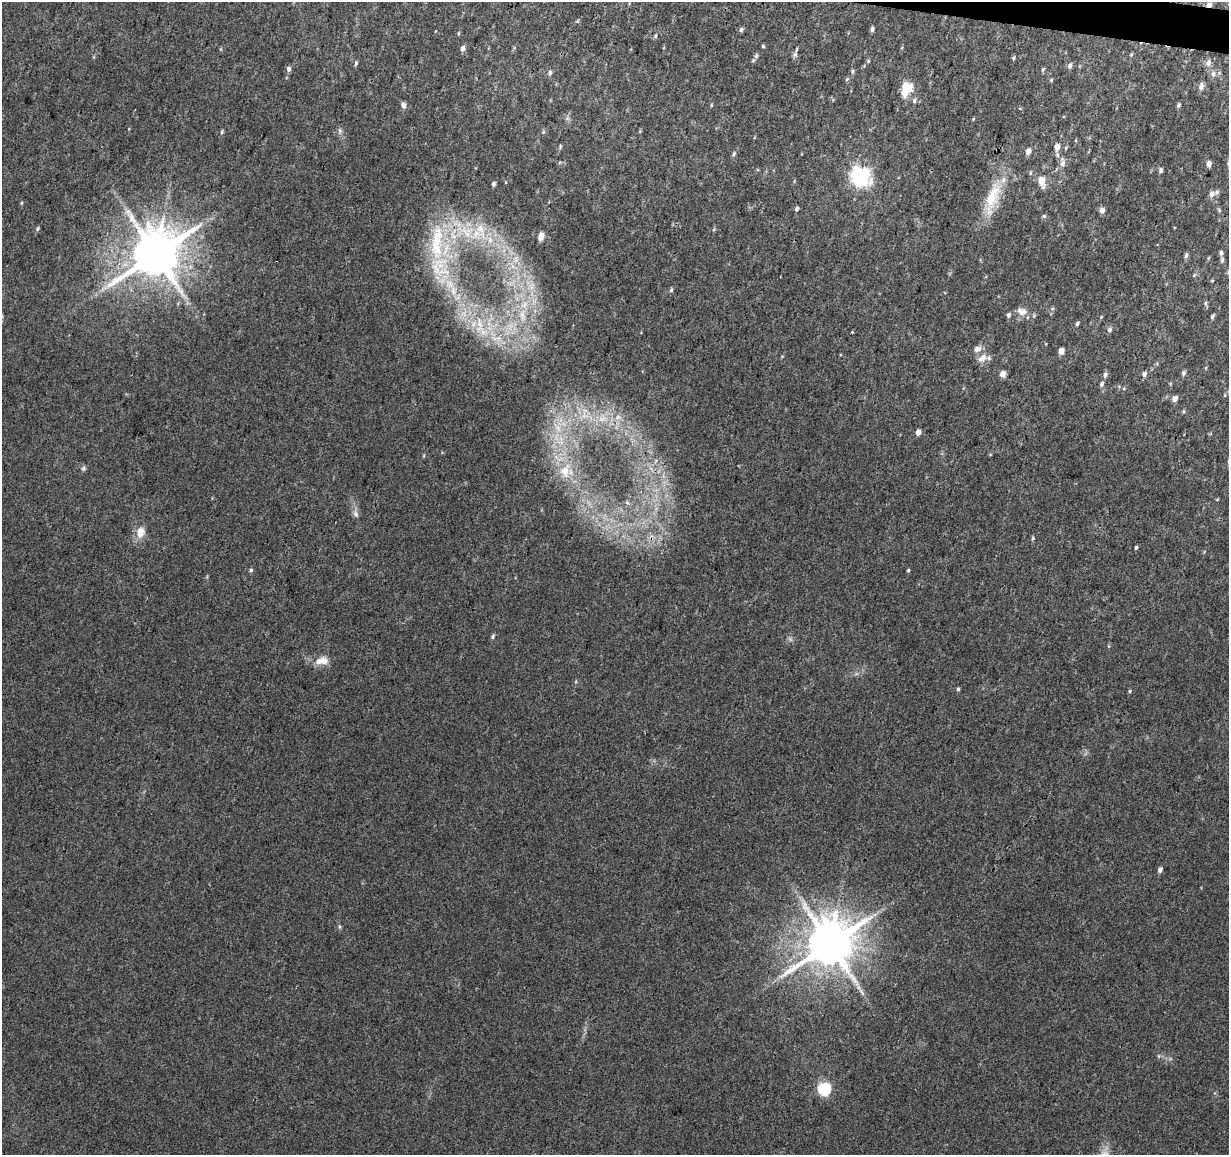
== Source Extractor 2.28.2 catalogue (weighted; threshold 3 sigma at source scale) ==
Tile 10 of 4 x 4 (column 2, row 3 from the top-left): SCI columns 1237-2463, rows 1438-2590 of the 4918 x 5121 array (HDU 1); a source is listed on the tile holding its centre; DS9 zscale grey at full resolution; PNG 1231 x 1157 px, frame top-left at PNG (2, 2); no overlay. Shown black and unused: <1% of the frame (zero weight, under 3 of 4 exposures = <1% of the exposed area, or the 3 px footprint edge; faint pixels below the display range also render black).
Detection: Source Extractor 2.28.2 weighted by HDU 2 'WHT'; one run over the whole footprint, this tile lists its part. Background 0.0277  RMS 0.0038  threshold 0.0169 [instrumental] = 3 sigma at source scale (4.5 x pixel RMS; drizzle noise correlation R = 1.50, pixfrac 1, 0.0396/0.0396 arcsec/px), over >= 5 px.
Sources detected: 113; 2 too faint to see at this stretch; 1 long thin detection or spike segment (spike, bleed or trail) — not listed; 7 inside a brighter listed object's ellipse — not listed separately; the other 103 listed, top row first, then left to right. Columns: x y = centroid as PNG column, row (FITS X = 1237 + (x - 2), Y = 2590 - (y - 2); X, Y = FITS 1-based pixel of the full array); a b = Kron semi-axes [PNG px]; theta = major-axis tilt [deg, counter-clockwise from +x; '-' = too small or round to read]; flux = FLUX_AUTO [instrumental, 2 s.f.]
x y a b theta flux
1209 5 6 4 11 2
872 29 5 4 - 0.92
741 30 6 5 - 0.77
458 33 5 3 - 0.39
655 36 5 3 - 0.49
763 46 5 4 - 0.4
463 48 6 5 - 1.7
795 55 7 6 - 0.96
756 56 8 5 80 0.96
1013 58 5 4 - 0.51
868 61 5 4 - 0.44
356 63 6 4 79 0.67
1208 63 10 7 68 1.6
1070 66 7 5 74 1.1
289 69 6 5 - 1.1
1043 70 7 4 70 0.56
852 71 6 4 83 0.63
550 73 6 5 - 1
1213 74 9 6 80 1.3
847 79 6 3 19 0.42
1051 80 5 4 - 0.45
1201 86 9 6 75 1.5
905 87 10 7 7 7.5
914 101 7 5 77 0.87
403 105 6 5 - 1.8
711 105 5 3 - 0.37
1178 106 5 4 - 0.7
340 131 6 6 - 0.89
222 132 6 4 71 0.56
543 132 6 4 71 0.48
560 146 7 3 90 0.46
1057 147 6 5 - 2.6
1028 151 5 4 - 3
734 154 7 5 66 0.74
1057 155 7 5 -71 0.97
1062 163 13 6 88 2.1
1209 164 5 4 - 2.1
1160 170 6 5 - 0.94
860 176 7 7 - 190
1041 181 9 6 -77 5.9
493 184 5 4 - 0.83
1211 194 7 6 - 1.7
992 198 50 16 72 15
21 203 5 3 - 0.36
797 209 6 4 74 0.8
1102 210 5 5 - 2.1
1044 216 5 5 - 0.64
38 229 5 4 - 0.6
466 232 28 17 -20 18
541 236 8 5 76 2.7
437 248 38 19 -85 25
1221 253 6 5 - 0.92
156 255 14 12 50 2100
1186 255 7 5 78 0.92
516 259 12 6 89 2.4
1222 260 8 5 90 0.78
1194 275 6 4 49 0.48
450 284 16 9 -45 5.9
531 286 12 11 - 4.3
671 290 6 5 - 0.65
1205 303 6 5 - 0.62
1052 309 6 4 1 0.53
1022 311 15 10 -22 3.1
523 315 20 8 -83 5.7
1008 315 6 4 68 0.92
1101 317 5 4 - 0.34
1212 317 5 4 - 0.82
1077 324 5 4 - 0.64
480 325 30 12 -88 11
1110 330 7 6 - 0.98
496 338 20 6 3 4.5
977 349 11 8 27 2
1061 351 5 4 - 3
982 358 15 8 37 2.7
1183 373 6 5 - 0.93
1003 374 5 5 - 3.2
1144 374 6 5 - 1.3
1105 375 7 5 71 1.2
1102 384 7 5 74 0.92
1175 399 5 5 - 2.3
1184 411 5 3 - 0.44
618 417 9 7 52 2.2
558 428 17 7 -58 4.8
918 432 5 4 - 2.6
83 468 6 6 - 0.81
565 471 18 14 75 8.7
627 502 6 6 - 0.83
356 514 9 7 -65 1.4
140 532 12 9 74 5
1033 538 5 4 - 0.46
1136 547 4 3 - 0.56
251 570 5 5 - 0.59
908 570 5 3 - 0.46
493 636 6 5 - 0.68
790 639 8 5 -45 0.79
322 661 19 11 8 4.3
958 689 4 4 - 0.58
1130 691 5 3 - 0.42
1160 870 6 5 - 1.2
875 914 7 4 20 0.92
830 944 14 12 45 1900
1159 1056 6 4 -90 0.5
824 1089 6 6 - 50
Overlapping masked pixels (flux is a lower limit): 1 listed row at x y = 1209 5